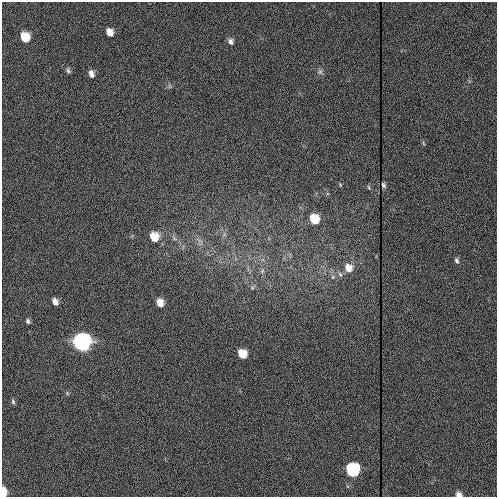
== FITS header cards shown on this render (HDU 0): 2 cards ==
NAXIS1  =                  495
NAXIS2  =                  495

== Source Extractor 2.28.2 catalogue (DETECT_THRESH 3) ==
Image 495 x 495 px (HDU 0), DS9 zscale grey, 1 PNG px = 1 image px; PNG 499 x 499 px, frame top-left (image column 1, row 495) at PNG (2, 2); no overlay
Background 382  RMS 8.3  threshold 24.8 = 3 sigma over >= 5 px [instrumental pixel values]
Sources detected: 25; all 25 listed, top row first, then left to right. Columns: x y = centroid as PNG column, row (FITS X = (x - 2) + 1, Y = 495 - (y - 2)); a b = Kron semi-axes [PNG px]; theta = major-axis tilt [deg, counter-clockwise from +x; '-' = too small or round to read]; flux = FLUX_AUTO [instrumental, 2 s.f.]
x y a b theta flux
110 32 7 6 - 5100
25 37 8 6 -71 15000
231 41 7 6 - 2100
68 70 8 5 -81 1200
320 72 6 6 - 1300
91 74 8 5 -71 2900
383 185 5 3 - 15
369 187 6 4 -87 670
314 219 7 6 - 18000
154 237 9 7 -71 11000
457 261 7 5 -49 1200
348 268 9 8 - 6100
262 271 6 4 47 1000
340 274 7 4 -46 1100
333 277 6 4 -72 780
252 288 6 5 - 930
55 302 7 5 -61 3000
160 303 8 6 -66 6200
28 321 6 4 -61 1300
82 342 8 7 - 550000
242 354 7 6 - 11000
13 402 8 5 -65 950
353 470 8 7 - 95000
3 493 8 4 85 12000
459 494 6 5 - 2600
At the frame edge (FLAGS 8, measured only in part): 2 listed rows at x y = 3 493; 459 494